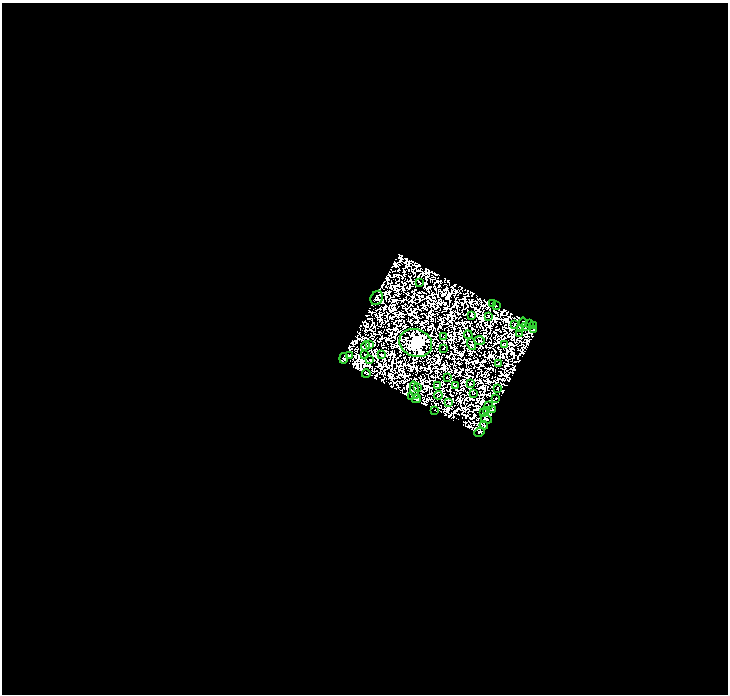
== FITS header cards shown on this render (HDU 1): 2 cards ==
NAXIS1  =                  726
NAXIS2  =                  692

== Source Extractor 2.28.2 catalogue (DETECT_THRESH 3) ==
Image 726 x 692 px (HDU 1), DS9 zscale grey, 1 PNG px = 1 image px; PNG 730 x 696 px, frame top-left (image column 1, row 692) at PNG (2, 3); each listed source drawn as its Kron ellipse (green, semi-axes under 4 px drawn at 4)
Background 0.0229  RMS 7.7e-06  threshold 2.31e-05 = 3 sigma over >= 5 px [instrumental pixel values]
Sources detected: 125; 74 with non-positive FLUX_AUTO (blend fragments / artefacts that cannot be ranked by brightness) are neither listed nor drawn; the other 51 listed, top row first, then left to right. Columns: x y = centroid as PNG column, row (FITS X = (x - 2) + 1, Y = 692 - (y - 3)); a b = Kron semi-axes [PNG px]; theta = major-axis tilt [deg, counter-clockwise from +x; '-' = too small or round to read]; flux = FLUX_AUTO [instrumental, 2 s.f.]
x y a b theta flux
419 282 4 2 - 0.99
377 298 7 6 - 2.1
492 304 3 2 - 1.9
496 305 2 2 - 0.86
472 315 4 2 - 1.1
488 316 2 2 - 0.23
523 322 4 2 - 0.67
530 323 3 2 - 1.7
514 325 3 2 - 2.5
534 325 4 3 - 4
525 327 3 2 - 1.6
520 329 3 3 - 1.5
534 330 3 3 - 0.049
520 334 2 2 - 1
468 335 4 2 - 0.27
443 337 2 2 - 1
479 341 5 2 - 2
416 343 17 13 -21 1800
370 344 4 3 - 2.8
471 344 6 4 -72 1
504 344 4 2 - 1.5
365 346 5 3 - 4.4
444 348 3 2 - 0.29
364 355 4 3 - 1.3
381 355 3 2 - 1.6
349 356 3 3 - 2.5
344 358 5 3 - 6.7
370 360 2 2 - 1.8
499 364 3 2 - 0.75
366 374 4 3 - 0.67
447 377 2 2 - 0.48
470 384 3 2 - 0.36
437 385 3 2 - 1.3
455 385 3 2 - 1.6
418 387 4 2 - 1.8
498 388 3 2 - 2.8
415 390 9 3 -75 1.5
473 393 2 2 - 1.1
438 395 4 2 - 0.48
412 396 2 2 - 0.99
496 398 3 2 - 1.4
417 399 4 2 - 1.9
449 403 3 2 - 0.53
488 406 3 2 - 0.42
487 410 2 2 - 1.6
493 410 3 3 - 4.3
435 411 2 2 - 0.31
484 413 3 2 - 1.5
486 419 6 3 -27 3.4
484 425 4 2 - 1.1
479 432 5 3 - 2.6
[74 non-positive-flux detections neither listed nor drawn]